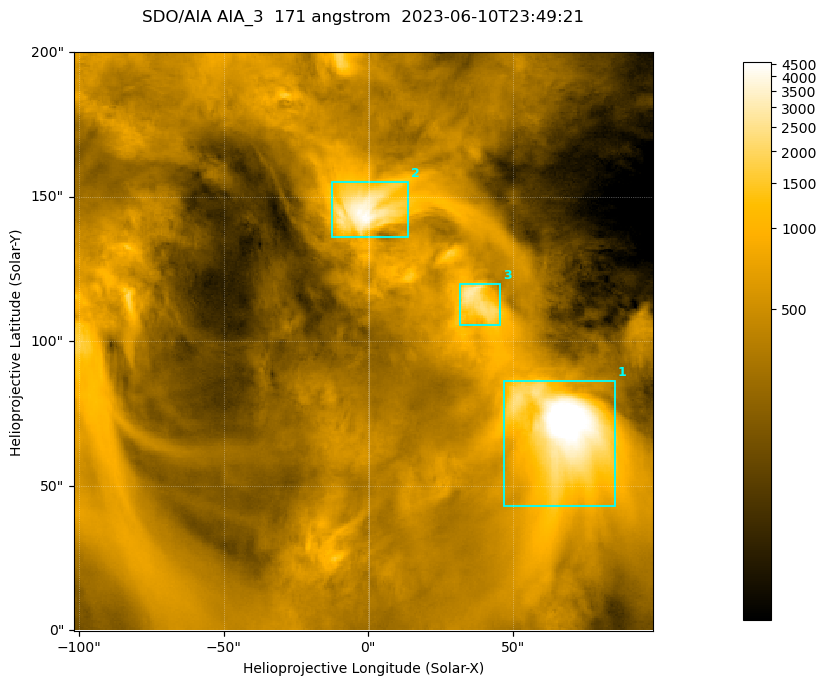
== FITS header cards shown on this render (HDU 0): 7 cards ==
TELESCOP= 'SDO/AIA '
INSTRUME= 'AIA_3   '
WAVELNTH=                  171
WAVEUNIT= 'angstrom'
DATE-OBS= '2023-06-10T23:49:21.351'
CTYPE1  = 'HPLN-TAN'
CTYPE2  = 'HPLT-TAN'

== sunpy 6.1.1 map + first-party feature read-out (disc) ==
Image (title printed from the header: SDO/AIA AIA_3  171 angstrom  2023-06-10T23:49:21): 334 x 334 px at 0.599 arcsec/px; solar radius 945 arcsec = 1577 px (partial field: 1.4% of the solar disc is inside the frame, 100% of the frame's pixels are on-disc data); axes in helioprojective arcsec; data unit not stated in the header (colour bar unlabelled)
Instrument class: DISC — disc imager (sunpy class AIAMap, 171 A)
Bright regions (active regions / flare kernels): reference = the on-disc median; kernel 3 px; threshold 5 sigma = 1104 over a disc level ~358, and >= 1.15x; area >= 111 px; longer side >= 4 px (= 2.4 arcsec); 3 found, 3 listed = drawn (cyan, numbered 1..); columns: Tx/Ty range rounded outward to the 2 arcsec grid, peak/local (2 s.f.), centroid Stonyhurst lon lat
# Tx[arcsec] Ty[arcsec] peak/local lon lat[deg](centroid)
1 46..86 42..86 18 +4 +5
2 -14..14 136..156 12 +0 +9
3 32..46 104..120 8 +2 +7